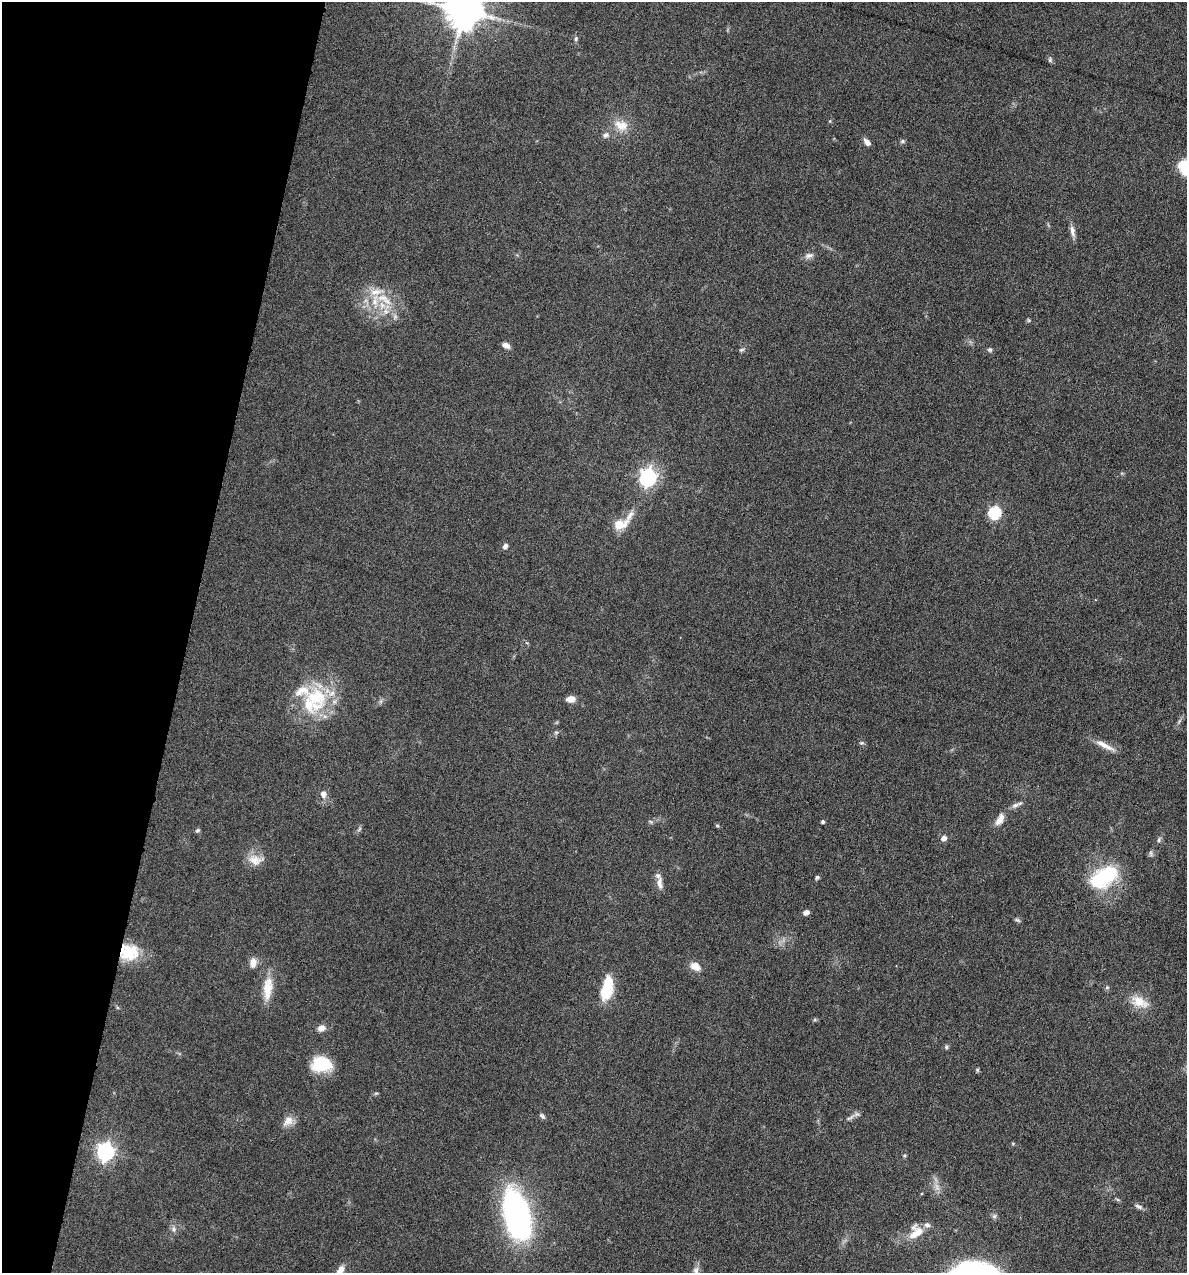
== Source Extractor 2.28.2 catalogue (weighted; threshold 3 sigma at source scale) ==
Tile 9 of 4 x 4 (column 1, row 3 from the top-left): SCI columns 122-1306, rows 1272-2542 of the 5105 x 5085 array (HDU 1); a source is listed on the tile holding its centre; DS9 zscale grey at full resolution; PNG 1189 x 1275 px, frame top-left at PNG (2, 2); no overlay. Shown black and unused: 16% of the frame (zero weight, under 4 of 8 exposures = <1% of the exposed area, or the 3 px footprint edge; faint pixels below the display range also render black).
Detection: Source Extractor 2.28.2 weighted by HDU 2 'WHT'; one run over the whole footprint, this tile lists its part. Background 0.148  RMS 0.0057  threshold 0.0233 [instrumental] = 3 sigma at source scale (4.09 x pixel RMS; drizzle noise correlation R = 1.36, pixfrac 0.8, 0.05/0.05 arcsec/px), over >= 5 px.
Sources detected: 71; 5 inside a brighter listed object's ellipse — not listed separately; the other 66 listed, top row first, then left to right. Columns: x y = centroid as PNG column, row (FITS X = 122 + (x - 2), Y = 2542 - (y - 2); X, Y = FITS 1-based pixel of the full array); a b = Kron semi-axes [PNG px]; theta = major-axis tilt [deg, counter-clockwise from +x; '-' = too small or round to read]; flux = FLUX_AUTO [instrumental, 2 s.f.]
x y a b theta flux
463 10 10 10 - 1700
576 39 7 5 87 1.1
1050 60 8 6 -77 1
830 121 5 3 - 0.52
621 125 21 14 -16 8.9
606 135 9 7 35 2.1
902 141 6 5 - 0.96
867 142 9 6 -49 2.8
1072 231 16 6 -79 3
809 255 13 7 5 2.4
375 301 21 9 86 9.1
1028 320 6 3 -71 0.65
506 345 8 5 -29 3.2
741 350 7 5 18 0.96
990 350 6 6 - 1.1
648 478 7 7 - 190
995 512 6 6 - 58
620 524 12 6 36 24
505 546 7 5 48 1.7
316 697 38 29 -68 36
571 699 10 7 2 3.8
1179 721 7 4 71 1
556 732 6 4 -18 0.75
862 743 7 5 18 0.88
1105 745 31 7 -27 5.5
323 794 11 8 -80 2.9
1016 805 16 5 23 2.2
1000 819 16 8 60 4.8
650 821 6 4 -20 0.73
823 822 4 3 - 1.3
717 826 5 4 - 0.67
359 829 8 4 53 0.97
197 831 6 5 - 0.99
944 838 5 5 - 3.8
1159 840 9 4 69 1.1
1151 853 9 5 -64 1.2
255 860 22 13 -5 7.1
817 877 5 4 - 1.1
1104 877 32 19 33 40
659 883 19 8 -87 4.1
806 912 6 5 - 2.5
1017 920 8 5 -27 0.99
129 952 22 19 2 19
253 963 11 8 85 4.1
695 966 11 8 -26 6.2
268 988 32 12 85 11
607 988 22 10 79 23
1139 1002 24 12 -23 9.4
814 1020 5 4 - 0.66
321 1028 10 7 22 3.4
946 1047 6 5 - 0.92
321 1064 24 17 -3 18
977 1070 5 5 - 0.75
376 1093 5 4 - 0.73
857 1114 10 6 9 1.8
542 1116 8 5 -41 1.3
288 1121 17 11 44 4.8
105 1152 7 7 - 200
904 1156 5 5 - 0.66
1138 1207 11 5 -27 1.7
517 1215 48 23 -77 130
173 1229 9 7 -55 1.9
916 1232 20 15 51 9.7
340 1270 16 7 61 4.3
696 1270 11 8 88 2.7
961 1271 48 13 26 36
Overlapping masked pixels (flux is a lower limit): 1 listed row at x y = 129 952
Isophote crosses this tile's border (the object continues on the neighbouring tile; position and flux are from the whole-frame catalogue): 4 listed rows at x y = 463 10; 340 1270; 696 1270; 961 1271